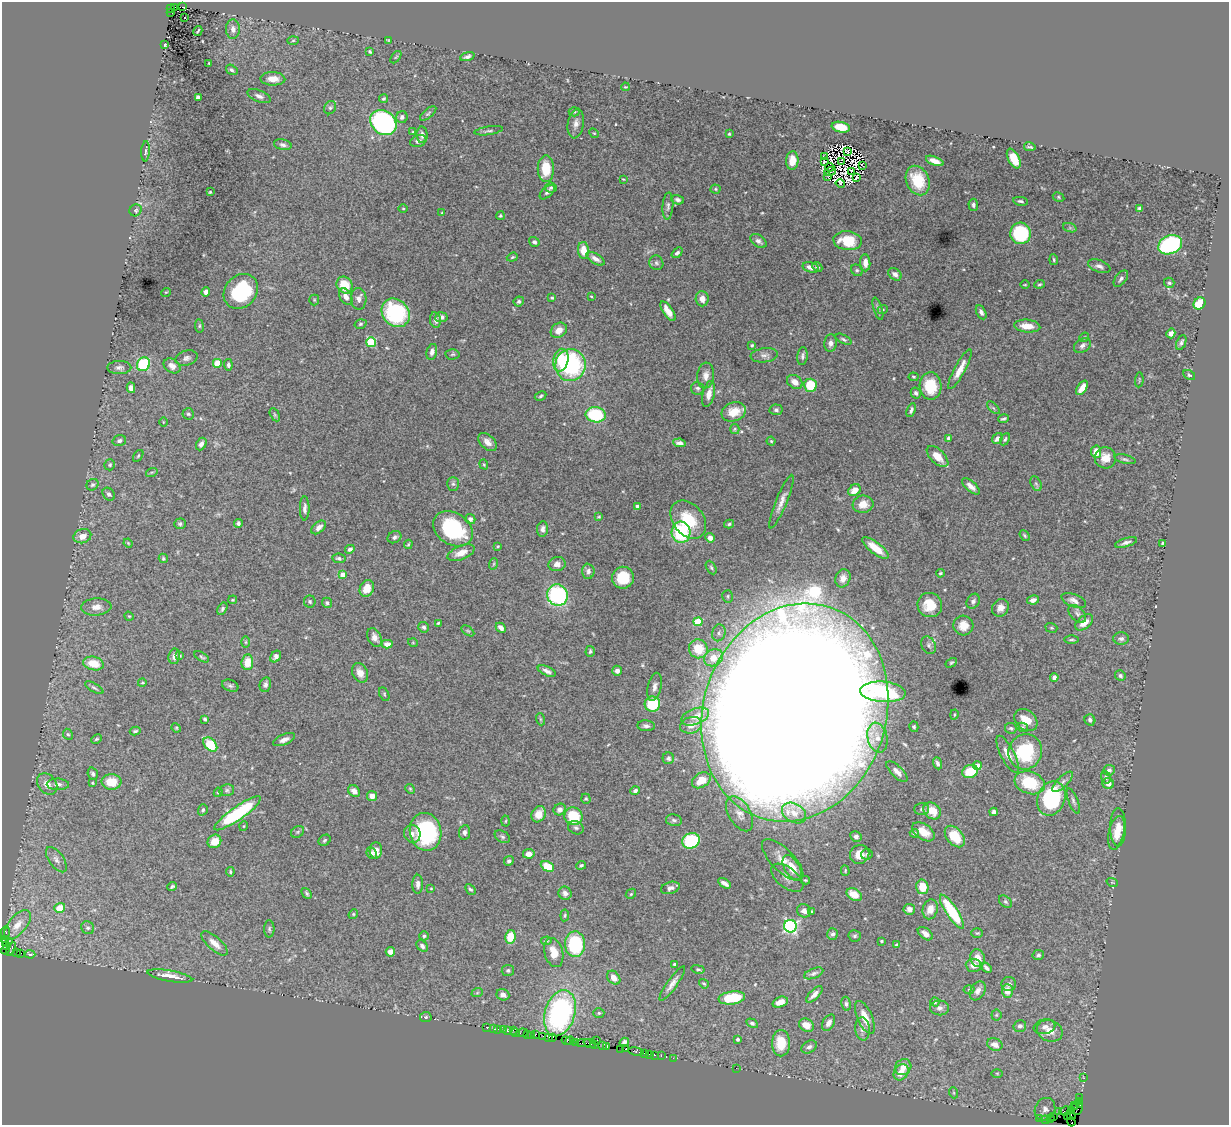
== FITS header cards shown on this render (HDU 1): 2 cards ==
NAXIS1  =                 1227
NAXIS2  =                 1123

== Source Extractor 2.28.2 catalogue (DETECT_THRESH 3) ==
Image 1227 x 1123 px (HDU 1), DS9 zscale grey, 1 PNG px = 1 image px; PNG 1231 x 1127 px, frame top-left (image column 1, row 1123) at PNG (2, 2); each listed source drawn as its Kron ellipse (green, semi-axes under 4 px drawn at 4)
Background 3.16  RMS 0.039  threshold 0.116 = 3 sigma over >= 5 px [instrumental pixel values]
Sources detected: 519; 7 with non-positive FLUX_AUTO (blend fragments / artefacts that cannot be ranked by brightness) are neither listed nor drawn; of the other 512, the 500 brightest by FLUX_AUTO listed and drawn (12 fainter detections omitted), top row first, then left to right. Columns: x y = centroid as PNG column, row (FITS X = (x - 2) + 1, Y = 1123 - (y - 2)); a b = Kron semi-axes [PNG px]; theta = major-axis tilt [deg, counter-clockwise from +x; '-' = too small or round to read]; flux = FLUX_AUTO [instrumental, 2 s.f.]
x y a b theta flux
174 7 2 2 - 20
182 7 2 2 - 3.1
171 8 2 2 - 17
170 12 3 2 - 79
185 17 3 3 - 5.5
233 29 9 7 90 13
198 31 5 2 - 2.7
293 40 6 4 2 2.8
388 40 4 4 - 2.3
165 45 3 3 - 2.8
370 52 4 3 - 3.7
396 57 7 3 52 3.1
467 57 7 4 18 8.3
209 63 3 2 - 2.1
232 70 6 4 -32 4.9
273 79 12 6 -2 24
625 87 4 3 - 2.2
259 96 12 5 -22 11
198 97 4 4 - 8.9
384 99 5 4 - 4.1
330 108 7 5 57 5.3
574 112 5 4 - 3.6
428 114 10 4 40 4.9
402 117 6 5 - 8.7
383 122 14 11 -40 410
576 123 15 8 81 15
841 127 9 5 -11 55
489 131 14 3 9 6.1
413 132 4 3 - 2.5
594 133 5 4 - 3.2
729 134 3 3 - 2.9
422 135 8 5 -87 10
418 141 8 6 19 8.9
283 145 9 5 -12 7.9
1030 147 6 2 -11 3.5
145 151 10 3 87 5
847 152 3 2 - 2.1
824 157 4 3 - 6
1014 159 10 5 -63 53
792 160 9 6 86 36
824 161 3 2 - 3.7
841 161 3 2 - 2.6
935 161 9 4 -20 18
863 166 3 2 - 2.8
830 167 5 2 - 3
546 169 13 8 89 65
852 171 2 2 - 2.7
830 172 6 2 17 4.3
828 177 2 2 - 5
856 177 3 2 - 2.4
623 179 4 3 - 2.1
918 181 15 11 -65 86
840 184 5 3 - 3.3
551 187 6 5 - 4.4
715 189 5 4 - 3.7
210 192 3 3 - 2.8
547 192 9 5 43 8.5
1058 197 6 4 -29 3.7
678 200 7 4 -15 6.8
1021 201 7 4 -9 5.6
973 205 6 4 -88 6.2
668 206 13 5 85 8.4
403 208 5 3 - 2.4
1140 208 4 3 - 5
136 210 6 5 - 4.6
442 213 4 3 - 2.6
500 216 4 4 - 3.3
1070 228 7 4 -18 4.8
1020 233 10 10 - 190
758 241 9 5 -37 9.9
848 241 14 9 -5 75
534 242 5 4 - 7.3
1170 245 12 9 23 330
583 250 8 5 -85 35
677 253 6 4 42 6.9
512 257 6 4 21 3.3
595 259 10 5 -31 14
1054 260 5 3 - 3.2
656 263 7 6 - 6.6
865 263 8 5 -85 17
1099 266 12 6 -19 11
811 267 8 5 -16 14
817 267 5 4 - 6.1
857 270 6 5 - 4.5
895 274 7 5 -39 12
1121 279 9 5 53 8.7
1169 283 5 5 - 5.2
1040 284 5 3 - 3.1
345 285 9 7 -57 63
1025 285 5 3 - 2.3
241 291 19 15 49 190
166 292 5 3 - 2.1
206 292 5 4 - 10
591 296 3 2 - 2.1
346 297 9 6 -61 15
552 298 4 3 - 3
359 299 11 8 -88 11
702 299 7 6 - 20
314 300 5 5 - 3.1
519 301 5 4 - 5.3
1199 304 6 5 - 77
878 309 11 4 -73 6.5
883 309 5 3 - 2.1
668 311 11 5 -56 26
981 312 7 4 -62 9.2
396 313 15 13 -47 240
441 317 6 5 - 13
435 320 8 5 -81 9.6
360 324 6 4 16 4.2
199 326 7 3 -83 3.3
1027 326 13 6 -5 33
559 330 9 7 38 19
1171 333 5 4 - 12
1084 337 5 4 - 3.3
844 339 9 4 -29 5.1
371 342 5 5 - 160
1181 342 8 4 68 6.4
831 343 8 6 84 11
752 345 3 3 - 3.3
1082 346 9 6 39 12
432 352 8 5 77 12
453 354 7 5 2 4.1
764 355 14 7 7 12
802 356 9 5 83 7.4
187 358 11 7 17 9.5
561 360 11 7 79 73
217 363 4 4 - 69
143 364 7 6 - 190
228 365 6 4 -84 6.5
570 365 16 15 - 320
172 366 9 6 -35 15
119 367 12 6 1 9.9
960 369 22 5 62 30
1189 375 6 4 -30 4.4
706 376 13 8 84 17
913 377 5 4 - 2.8
1139 380 7 2 86 2
795 382 8 6 -36 22
810 385 6 6 - 78
930 386 14 11 -87 80
131 388 5 4 - 12
698 388 6 6 - 5.7
1082 388 8 4 58 25
916 393 5 4 - 6.6
709 394 13 6 76 21
541 396 6 4 29 4.6
993 408 8 3 -45 3.5
776 410 6 5 - 6.6
911 410 7 4 68 6.9
734 412 12 9 19 45
188 414 6 5 - 5.3
275 415 7 4 -61 3.5
596 415 10 7 -8 150
1003 419 5 3 - 4.6
163 422 4 3 - 2.1
735 429 5 4 - 3.2
948 438 4 3 - 4.4
997 438 6 4 49 9.5
1005 439 6 4 63 4.6
119 441 7 5 17 6.4
771 441 4 4 - 3
488 442 11 7 -44 16
680 443 6 4 -7 12
201 444 7 5 62 9.4
1096 452 6 5 - 29
138 456 6 3 54 3.1
938 457 13 7 -44 29
1105 458 10 10 - 32
1125 459 11 4 -14 6.2
484 464 5 4 - 3.3
110 465 5 5 - 4.2
152 472 6 3 17 3
453 484 7 6 - 5.5
1036 484 8 5 -64 5.4
92 485 6 5 - 5.1
971 486 11 5 -41 15
854 490 7 5 42 24
109 494 7 5 -49 7.9
781 502 29 5 68 21
863 504 10 8 9 27
637 506 4 3 - 11
305 508 12 5 89 9.7
599 517 4 3 - 2.8
470 519 5 5 - 9
688 520 21 15 -50 83
238 523 4 4 - 7.8
180 524 6 5 - 5.4
729 524 5 3 - 4.3
319 527 8 5 41 12
453 529 21 15 -33 230
542 529 7 5 82 9.3
681 532 10 9 - 200
1025 535 6 3 -49 3.6
82 536 9 7 16 21
394 537 7 5 29 7.9
710 538 5 4 - 14
1126 542 11 4 17 9.6
128 543 5 3 - 2.7
1163 543 4 3 - 4.1
408 544 4 3 - 2.9
498 546 3 3 - 2.4
875 548 16 5 -38 43
350 549 5 4 - 7.4
461 553 14 7 22 25
163 558 5 4 - 4.6
339 558 7 4 -8 6.2
493 564 6 3 70 3.4
557 564 8 7 - 16
711 568 7 4 -62 4.4
588 571 7 6 - 8.5
940 573 4 3 - 2.9
343 575 4 4 - 44
623 578 11 10 - 65
843 578 9 7 70 19
367 588 8 7 - 33
557 595 11 10 - 280
728 596 6 5 - 4.6
233 600 4 3 - 2.6
1033 600 6 4 12 13
1074 600 13 6 -22 14
310 601 6 6 - 5.3
973 601 8 6 59 7.6
327 603 5 5 - 5.5
930 605 12 12 - 53
96 607 15 8 4 21
1000 608 9 8 - 17
222 609 7 4 60 5.2
1077 614 11 6 -45 9.5
129 616 5 4 - 2.6
698 622 4 4 - 94
1084 622 10 6 38 28
438 623 4 3 - 3.2
963 625 10 10 - 30
424 627 6 5 - 5.8
501 628 5 4 - 12
1051 628 6 4 -19 3.8
468 631 7 4 -35 4
719 633 8 6 75 9.3
375 637 10 6 -65 16
1121 639 8 6 -1 8
1072 640 7 3 0 3.6
246 642 6 4 -90 3.3
413 643 5 3 - 2.1
387 644 5 4 - 18
929 645 9 7 -64 8.3
698 649 9 9 - 60
590 651 5 4 - 4.7
174 656 8 5 80 12
180 656 4 3 - 2.7
276 656 6 5 - 11
202 657 8 4 -31 4.4
714 658 10 8 30 34
247 662 8 6 84 42
93 663 10 6 -13 51
951 663 6 4 30 3.7
547 671 10 4 -24 10
617 671 5 4 - 12
360 673 10 7 -64 20
1120 676 5 5 - 5.6
1054 677 4 4 - 9.3
142 683 4 3 - 2.2
265 685 7 5 77 7.9
230 686 8 5 -22 6.1
654 687 14 6 76 15
94 688 10 3 -30 5.2
883 692 23 10 -4 330
384 694 7 4 -63 4.2
652 704 7 7 - 110
795 712 111 91 71 33000
954 714 5 4 - 3.4
695 717 14 8 20 18
205 719 4 3 - 5.3
540 719 6 4 -71 3.1
1026 720 13 9 -40 40
1090 720 6 5 - 7.5
691 725 11 8 15 16
646 726 9 5 -4 9.4
914 727 5 4 - 4.8
1022 727 6 4 -14 3.7
176 728 5 4 - 2.8
1011 728 6 5 - 4.9
135 731 5 3 - 4.4
68 734 6 4 -63 4.5
877 738 15 10 -77 36
96 739 5 3 - 3.3
284 740 11 5 23 12
210 744 8 5 -47 110
1025 752 18 16 70 180
1008 754 20 7 -63 28
668 758 6 6 - 7.1
938 763 6 4 -68 7.1
977 766 4 4 - 20
1109 770 6 5 - 7.6
897 771 13 5 -45 22
970 771 8 6 21 62
93 774 6 5 - 6.5
1106 777 6 4 -72 4.9
701 780 10 7 32 58
111 782 10 7 -3 49
1063 782 13 5 44 12
92 783 4 2 - 2.1
1030 783 15 11 -19 110
47 784 12 9 -50 22
58 784 11 5 -1 12
1108 784 6 5 - 16
410 789 5 4 - 3.2
227 790 7 5 15 6.3
354 791 6 5 - 13
635 791 5 4 - 8.1
218 792 5 4 - 3.3
372 796 5 5 - 18
1051 798 18 13 69 270
586 799 5 4 - 4
1073 801 13 4 -69 8.5
560 809 6 5 - 13
921 809 7 5 0 5.7
203 810 6 4 72 5.6
932 811 9 7 -40 38
993 812 4 4 - 7.6
238 813 28 6 35 240
794 813 13 9 -31 22
539 814 8 6 62 31
740 814 19 11 -59 30
573 816 9 8 - 89
674 820 8 5 -11 6.7
505 821 5 3 - 2.7
244 826 5 3 - 2.2
1118 827 19 8 -90 30
576 828 8 6 -24 6.6
298 832 7 5 36 4.8
425 832 19 15 -78 260
465 832 7 5 83 7.9
923 832 13 7 -35 31
914 833 4 4 - 6
1116 833 17 7 77 25
412 834 9 8 - 14
502 837 8 5 -31 5.8
856 837 6 5 - 6.3
955 837 12 8 -50 71
325 840 6 5 - 4.7
214 841 7 6 - 34
691 841 9 7 26 180
376 850 8 6 88 19
372 853 6 4 -63 5.6
529 854 5 4 - 16
860 854 10 9 - 32
867 854 6 5 - 4.5
56 860 14 7 -54 15
783 860 27 11 -45 46
509 861 5 4 - 6.3
581 865 5 4 - 4.4
547 866 7 5 -26 55
792 868 14 7 -60 50
845 871 5 4 - 2.8
230 872 4 4 - 4.1
787 878 19 10 -38 23
805 880 5 3 - 3.5
1112 882 6 3 -18 2.5
725 883 7 3 -31 13
418 884 9 5 89 11
172 887 5 3 - 5.3
922 887 7 6 - 49
431 888 4 2 - 2
670 888 10 6 16 11
470 889 6 4 -47 4.8
307 893 6 4 -46 4.6
565 893 7 6 - 12
631 894 5 4 - 3.5
854 894 8 5 -30 30
1005 902 7 5 -41 4.9
60 908 5 5 - 51
909 909 6 5 - 12
930 909 10 7 76 24
804 911 7 6 - 12
811 912 4 2 - 3.1
952 912 20 5 -57 140
353 914 5 4 - 3.5
565 915 6 4 83 3.4
17 925 18 8 50 30
790 926 6 6 - 450
88 928 7 6 - 6.6
269 929 8 5 -90 5.4
5 932 6 4 86 180
977 933 6 4 1 3.7
833 934 6 5 - 6.4
925 934 8 5 -38 15
424 936 5 4 - 4.9
855 936 6 5 - 4.9
510 937 7 5 80 55
4 939 4 3 - 120
9 941 2 2 - 38
546 941 5 3 - 3.8
881 941 3 3 - 3.2
5 942 3 3 - 110
215 943 16 7 -41 26
575 944 13 10 88 220
896 945 4 3 - 3.4
7 946 3 3 - 66
422 946 7 5 -48 8
11 949 7 4 63 130
5 950 4 3 - 110
16 952 3 3 - 95
390 952 5 4 - 16
554 952 15 9 -75 37
21 953 3 2 - 460
30 954 5 2 - 3.1
1038 955 6 5 - 5.2
978 958 9 7 -73 29
674 964 3 3 - 6.2
974 965 8 6 -5 19
986 968 6 3 -41 8.1
698 969 7 4 -13 3.9
508 970 6 5 - 5.6
814 973 10 5 22 7.1
170 976 23 5 -10 39
614 978 8 5 -49 23
672 984 21 5 55 17
704 984 5 3 - 2.8
1009 984 7 7 - 8.1
969 990 5 3 - 2.7
978 991 10 7 59 14
1007 991 7 5 -89 25
477 993 6 3 19 2.8
814 994 11 4 46 14
503 995 6 5 - 16
732 998 13 6 8 120
780 1002 8 5 20 23
935 1002 4 4 - 3.3
846 1004 7 4 -82 6.2
939 1008 9 7 -5 9.7
560 1013 24 15 73 410
599 1013 5 4 - 4.5
996 1015 5 5 - 3
426 1017 6 5 - 3.4
865 1017 18 7 -66 36
752 1023 6 4 -31 5.9
829 1023 9 5 59 14
806 1025 8 6 -33 27
1020 1026 6 5 - 8
486 1027 3 2 - 23
1044 1027 11 7 12 13
493 1029 2 2 - 18
498 1029 3 2 - 85
862 1029 12 7 -84 14
503 1030 2 2 - 18
513 1030 2 2 - 40
507 1031 3 3 - 240
1050 1031 13 10 -23 33
516 1032 2 2 - 25
522 1033 6 3 7 140
527 1034 3 2 - 120
532 1035 3 2 - 210
535 1035 3 2 - 230
543 1037 3 2 - 160
548 1037 4 3 - 260
552 1037 4 3 - 83
738 1039 4 4 - 4.4
597 1040 2 2 - 45
566 1041 5 2 - 160
570 1041 5 3 - 220
576 1042 2 2 - 25
624 1042 5 4 - 8
584 1043 7 2 -2 740
590 1043 6 2 -21 290
781 1043 13 9 90 60
594 1044 3 3 - 160
995 1044 8 6 -23 19
602 1046 3 2 - 98
607 1046 4 3 - 200
809 1047 8 6 29 8.6
621 1049 2 2 - 58
626 1049 3 3 - 77
636 1052 8 3 -10 280
645 1053 3 2 - 170
649 1054 2 2 - 100
655 1055 3 2 - 66
661 1055 3 2 - 180
673 1058 2 2 - 53
903 1067 8 7 - 20
736 1068 2 2 - 17
901 1072 8 7 - 31
997 1073 6 4 -1 3.1
1084 1078 2 2 - 29
954 1093 5 3 - 2.9
1080 1098 2 2 - 5
1079 1101 3 2 - 57
1079 1104 3 2 - 45
1075 1105 4 2 - 37
1077 1108 7 5 64 130
1045 1109 12 10 64 17
1065 1111 5 3 - 240
1071 1111 4 3 - 180
1059 1112 3 2 - 24
1071 1115 5 2 - 45
1067 1116 3 2 - 35
1054 1117 3 2 - 37
1040 1119 3 2 - 35
1051 1119 3 2 - 44
1045 1120 4 2 - 140
1071 1122 4 2 - 7.6
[12 fainter detections neither listed nor drawn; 7 non-positive-flux detections neither listed nor drawn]